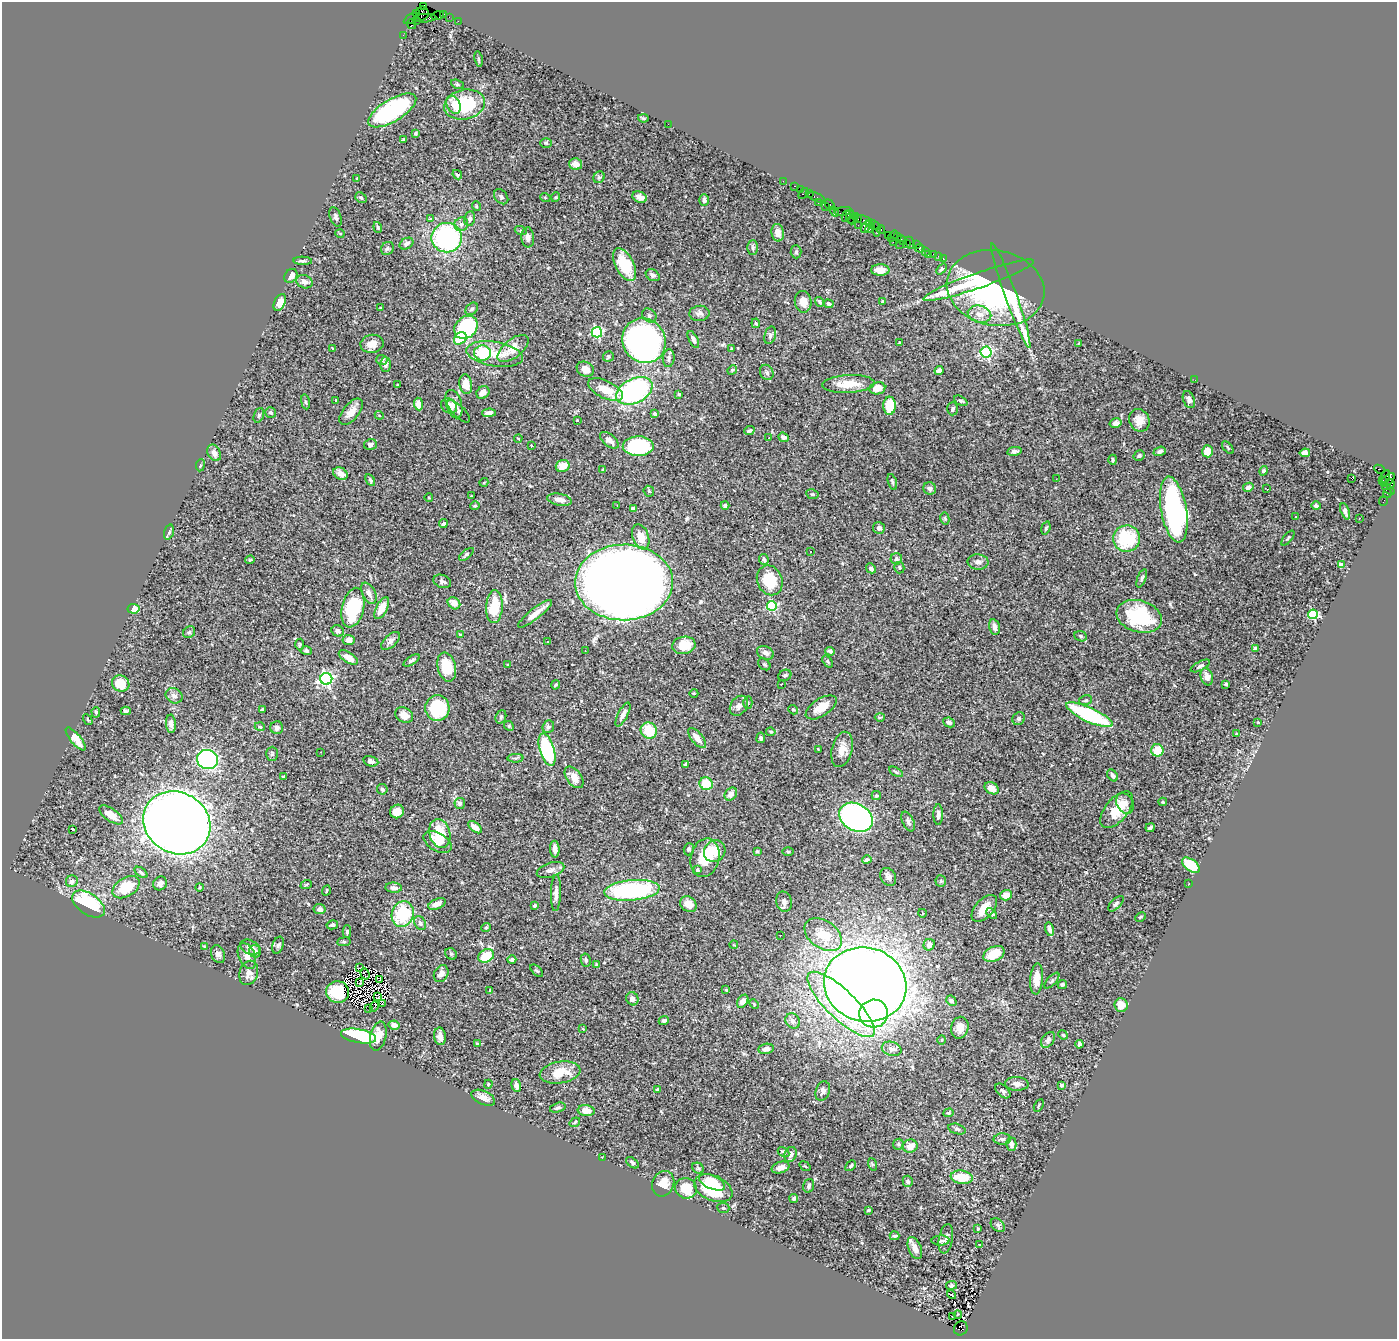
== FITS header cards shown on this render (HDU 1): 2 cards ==
NAXIS1  =                 1395
NAXIS2  =                 1337

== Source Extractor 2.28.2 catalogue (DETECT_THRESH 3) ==
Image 1395 x 1337 px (HDU 1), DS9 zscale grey, 1 PNG px = 1 image px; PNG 1399 x 1341 px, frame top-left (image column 1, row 1337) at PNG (2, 2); each listed source drawn as its Kron ellipse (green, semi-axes under 4 px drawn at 4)
Background 0.975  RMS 0.026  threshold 0.0781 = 3 sigma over >= 5 px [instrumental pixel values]
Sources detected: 483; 2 with non-positive FLUX_AUTO (blend fragments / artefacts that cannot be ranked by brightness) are neither listed nor drawn; the other 481 listed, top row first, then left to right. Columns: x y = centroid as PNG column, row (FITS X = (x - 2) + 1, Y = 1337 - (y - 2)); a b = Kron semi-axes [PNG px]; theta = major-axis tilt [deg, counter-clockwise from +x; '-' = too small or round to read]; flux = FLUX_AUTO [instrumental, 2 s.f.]
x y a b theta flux
423 6 3 3 - 160
422 13 7 6 - 960
417 14 4 3 - 37
444 14 4 3 - 84
438 16 6 2 19 33
449 17 2 2 - 14
425 18 11 4 4 680
411 19 8 3 32 100
417 21 4 3 - 570
458 21 2 2 - 19
411 24 5 4 - 120
403 35 2 2 - 16
478 59 7 3 -79 2.3
457 84 6 4 -21 2.8
453 105 9 6 -64 11
464 105 21 15 12 99
392 110 27 11 31 250
643 118 5 4 - 1.9
668 124 2 2 - 9.3
415 133 4 4 - 2.2
403 140 4 3 - 2.5
546 143 6 5 - 2.5
576 164 6 5 - 14
457 175 5 3 - 2.4
599 177 6 5 - 3.4
357 179 3 3 - 1.5
783 181 2 2 - 18
795 186 3 2 - 63
800 189 2 2 - 26
803 193 6 3 51 130
809 194 3 2 - 46
501 197 8 6 -49 4.9
545 197 5 3 - 1.5
556 197 5 3 - 1.6
640 197 7 5 -24 12
816 197 9 3 -22 120
361 198 6 5 - 2.7
704 200 5 4 - 5.8
818 203 3 2 - 50
830 205 6 4 -47 92
476 206 5 3 - 1.3
825 206 3 3 - 64
843 211 8 4 10 60
834 212 5 2 - 120
846 216 6 3 63 150
855 216 4 3 - 140
335 217 10 5 -71 4.4
850 217 7 4 -84 210
430 218 2 2 - 38
858 218 4 3 - 110
470 219 7 5 77 5.1
852 220 4 3 - 120
864 220 9 2 -20 260
461 224 7 6 - 6.5
858 225 2 2 - 33
873 225 8 3 -31 84
378 227 5 4 - 2.5
866 227 7 4 56 310
870 228 5 4 - 120
881 229 4 3 - 89
876 230 7 3 -88 210
521 231 6 4 -18 2.7
340 233 5 3 - 1.4
778 233 9 6 -81 14
888 235 2 2 - 42
893 236 6 2 57 57
897 236 3 2 - 62
528 237 10 6 -87 7.6
447 238 15 14 - 280
902 240 5 2 - 62
893 242 4 2 - 110
910 243 6 3 -62 200
406 244 7 5 31 5.7
899 244 2 2 - 35
906 244 3 3 - 61
916 245 3 2 - 11
753 248 7 5 -89 3.3
920 248 5 4 - 200
387 249 7 6 - 4.3
796 252 6 5 - 3.5
925 252 3 3 - 25
929 254 2 2 - 16
934 254 4 3 - 130
938 256 2 2 - 15
943 259 3 2 - 39
303 261 9 4 -2 3.9
625 264 18 9 -62 75
941 269 6 4 50 3.4
880 270 9 5 0 13
653 275 7 5 -33 4.7
291 276 7 6 - 11
979 280 59 7 19 130
304 282 8 6 -18 8.7
995 288 49 37 -12 340
1011 296 55 6 -70 110
280 302 9 5 64 15
803 302 11 8 -84 16
819 302 5 3 - 2.9
883 302 3 3 - 3.7
829 304 5 4 - 4.3
381 308 3 2 - 1.7
472 309 7 5 43 3.8
699 313 10 7 6 7.3
979 314 12 8 -12 16
649 315 8 6 -41 4.3
756 323 5 3 - 2.1
466 327 13 10 44 170
597 332 5 5 - 200
770 335 9 5 74 5.7
460 338 7 5 43 51
693 339 9 4 -63 6.7
644 341 23 21 -53 880
899 342 3 2 - 1.7
372 344 11 9 8 16
1078 344 3 2 - 1.4
333 348 3 2 - 1.5
513 348 18 9 38 32
731 348 3 2 - 1.5
986 352 5 5 - 250
483 353 8 7 - 72
495 354 29 12 -9 41
608 356 5 5 - 3.6
669 358 9 6 84 5.1
382 360 5 5 - 4.1
385 364 7 5 -90 6.1
585 369 9 7 -30 15
732 370 5 4 - 2.2
939 371 4 4 - 13
767 372 8 6 -61 4.9
1195 380 2 2 - 2.8
466 384 10 6 -81 26
848 384 26 9 3 37
397 385 4 2 - 1.1
877 388 8 6 9 22
606 390 19 8 -26 35
634 391 19 12 25 340
483 392 7 6 - 11
679 394 3 3 - 2.1
336 400 3 2 - 1.4
1189 400 9 5 -68 7.1
961 401 7 4 -27 3.1
305 402 7 4 -81 2.3
418 404 6 4 -84 13
454 404 14 7 -74 14
449 406 8 7 - 16
890 406 9 6 89 63
953 409 6 5 - 4.7
459 411 14 6 -44 3.8
351 412 15 8 51 16
271 413 6 5 - 3.5
489 413 6 4 1 7.5
655 414 4 4 - 4.8
259 415 8 5 71 2.5
379 415 4 3 - 1.7
577 420 2 2 - 1.1
1139 420 11 10 - 18
1116 423 6 4 14 8.2
749 431 5 3 - 3
783 437 5 4 - 7.5
518 438 4 2 - 1.2
769 438 2 2 - 2.5
609 440 11 6 -40 11
370 445 6 5 - 6.5
531 445 2 2 - 1.5
638 446 15 10 0 140
1228 448 7 3 -51 2
1014 451 7 4 9 4.5
1160 451 6 4 21 4.8
1207 451 6 5 - 23
214 453 9 6 -63 8.9
1305 453 5 4 - 9.9
1139 456 6 5 - 3.5
1113 460 5 3 - 2.4
200 465 6 3 82 2.1
563 466 7 6 - 18
1379 469 5 3 - 110
603 470 3 2 - 1.7
1263 471 5 4 - 4.2
340 474 8 5 -29 11
1385 476 7 3 61 79
1056 479 2 2 - 3.5
1352 479 4 3 - 14
370 480 6 4 -61 3.2
1382 480 3 2 - 57
1388 480 8 4 44 1200
484 482 4 3 - 1.4
892 482 8 4 -73 2.8
1390 484 4 4 - 180
1248 487 5 4 - 5.3
930 489 6 6 - 4.7
1267 489 3 2 - 1.5
1389 489 7 3 -35 120
649 491 6 5 - 2.5
1387 493 5 3 - 82
812 494 6 5 - 3.1
471 496 2 2 - 1.3
429 498 4 3 - 1.3
560 500 13 6 -11 11
1384 501 5 2 - 28
617 505 2 2 - 0.86
475 506 5 4 - 2
725 506 4 4 - 3.6
1316 506 5 4 - 4.2
633 509 4 3 - 9.4
1174 510 33 13 -80 450
1345 511 8 4 -71 5.8
1295 516 2 2 - 1.4
1359 518 2 2 - 1.5
945 519 6 4 -78 2.7
443 524 4 4 - 2.8
879 528 6 6 - 4.5
1046 528 7 4 73 2.9
169 532 7 4 72 3.6
641 537 13 8 -70 28
1127 538 13 13 - 97
1288 538 9 4 51 2.4
810 552 2 2 - 1.3
466 554 9 4 39 3.6
764 559 5 4 - 4.2
896 559 5 5 - 4.1
250 560 5 4 - 1.8
978 562 10 7 -2 8.3
1341 565 4 4 - 19
871 568 5 4 - 5.8
899 568 5 5 - 2.5
1142 578 10 4 69 3.7
770 580 15 12 -67 58
442 581 9 6 -21 5.6
624 582 49 38 1 4000
369 593 11 6 -63 9.4
454 603 7 5 -43 14
772 606 5 5 - 150
494 607 16 8 86 59
353 608 20 11 77 140
382 608 12 5 63 26
133 609 6 4 -6 24
535 614 21 5 38 17
1313 614 5 4 - 140
1139 616 23 16 -17 110
994 627 8 5 -78 7.4
338 631 6 5 - 3.9
189 632 6 5 - 3.1
461 635 3 3 - 1.9
1081 636 6 5 - 2.6
348 640 6 5 - 11
391 641 11 6 43 7.5
547 642 3 2 - 3.1
300 644 6 4 87 2.4
684 645 11 8 10 42
1255 648 4 3 - 5.5
306 650 5 4 - 3.3
585 651 2 2 - 1.4
830 651 5 3 - 3.7
765 653 9 6 -22 8.8
348 657 11 5 -31 17
412 661 9 4 33 4.3
828 661 6 4 -53 2.9
764 664 7 5 -43 2.9
508 665 4 3 - 1.9
1200 666 10 4 28 5.2
447 667 15 9 -76 55
785 675 7 5 25 3.1
1207 677 9 6 -73 12
326 679 6 6 - 430
121 684 9 8 - 38
781 684 3 3 - 1.2
1226 684 3 3 - 6.1
556 685 5 3 - 2.2
694 693 4 3 - 1.3
174 696 9 7 -32 7.6
1086 700 6 5 - 3
748 703 6 4 -89 2.9
739 706 11 8 52 10
821 707 17 8 33 26
437 708 13 12 - 100
262 710 4 3 - 2.7
793 710 5 4 - 2.2
126 711 5 3 - 3.7
96 712 5 4 - 2.5
623 714 13 5 62 10
404 715 9 7 -29 16
1089 715 25 7 -25 160
501 717 7 5 69 2.8
880 717 5 3 - 1.9
1019 719 7 6 - 4.2
88 720 6 3 -58 1.7
949 722 6 4 -25 5.2
1258 722 4 3 - 1.3
171 724 9 5 -87 6.9
509 726 5 4 - 1.9
260 727 5 4 - 3.1
548 727 6 5 - 4.9
277 728 6 6 - 5.9
649 730 8 7 - 46
771 732 5 4 - 2.3
1237 734 3 2 - 1.9
697 738 12 5 -51 19
761 738 5 4 - 3.9
76 739 14 5 -50 25
818 749 3 2 - 1.5
842 749 18 10 76 22
547 750 17 7 -73 160
1157 750 6 6 - 34
321 752 2 2 - 1.1
272 754 7 5 89 3.4
515 758 8 3 4 2.6
207 760 10 9 - 290
371 761 8 5 -14 5.2
686 764 4 3 - 2.4
896 772 7 4 -30 3.2
1112 775 6 4 -52 5.5
283 777 3 3 - 3.5
574 777 12 7 -54 19
706 784 7 6 - 36
992 788 7 5 -30 16
382 789 5 5 - 5
731 794 7 5 51 11
876 795 4 4 - 3.8
1163 802 4 4 - 1.9
460 803 5 5 - 5.9
1125 803 11 8 -60 9
1117 810 22 11 50 42
397 811 7 6 - 16
111 815 14 6 -35 19
938 815 10 5 -90 5.6
856 817 18 13 -31 780
908 822 11 5 -64 6
177 823 35 30 -31 3500
475 827 8 4 -39 12
1150 828 5 3 - 4
72 830 3 2 - 17
440 833 14 10 -74 60
437 842 15 9 -30 19
555 849 8 4 -88 8.8
689 849 6 5 - 4
715 851 11 10 - 31
757 851 4 3 - 2.1
788 852 5 3 - 1.9
705 858 19 14 76 52
867 860 5 4 - 5.8
1191 865 10 5 -37 62
551 870 14 7 18 10
697 870 3 3 - 5.4
141 872 7 4 -37 4
888 877 9 7 -59 7.4
72 881 6 5 - 8.3
941 881 5 5 - 2.8
160 883 7 6 - 7.7
1189 884 2 2 - 1
306 885 6 3 19 1.7
126 887 15 9 31 55
200 887 4 3 - 1.5
394 888 8 5 -5 6.6
632 890 28 10 5 260
326 891 5 2 - 1.5
556 893 18 5 88 10
1006 895 6 5 - 15
784 902 10 8 -76 7.1
88 904 18 10 -34 130
437 904 9 5 23 12
688 904 9 7 -40 17
1116 904 10 5 45 4.8
535 905 4 3 - 2.8
984 908 16 9 48 25
320 909 6 5 - 9
922 913 4 3 - 1.3
992 913 6 4 -45 2.5
403 914 13 11 72 100
1140 917 5 3 - 2.3
420 923 7 5 -61 4.4
332 925 6 4 12 4.2
486 927 5 4 - 2.9
1049 929 7 4 -77 6.1
347 932 6 4 -89 3
780 935 2 2 - 2.2
823 935 21 14 -35 48
344 942 7 3 8 2.4
278 945 9 5 69 4.1
734 945 4 2 - 1.2
929 945 6 5 - 10
204 946 4 2 - 1.2
250 947 10 7 -25 10
255 951 6 6 - 7.1
218 954 9 6 -67 6.9
451 954 6 5 - 3
994 954 11 7 25 33
247 956 14 8 -68 12
486 956 8 6 26 49
512 960 4 3 - 3.7
586 960 6 5 - 3.6
597 964 3 3 - 3.2
359 968 4 2 - 2.9
537 971 8 4 -44 2.6
249 973 12 9 74 11
365 974 6 2 -70 1.7
441 974 9 7 61 12
380 979 4 2 - 1.9
1037 979 15 6 85 16
1052 981 10 4 48 3.4
360 983 3 2 - 1.3
1062 984 5 4 - 2.7
865 985 41 37 -17 3600
490 990 4 2 - 2
726 990 4 3 - 1.9
338 992 11 10 - 38
378 997 2 2 - 2.3
632 999 7 6 - 8.7
743 1001 7 5 56 11
951 1001 6 4 -43 6.1
382 1003 2 2 - 1.1
754 1004 5 3 - 1.7
841 1004 45 14 -44 190
1121 1005 7 6 - 17
374 1007 5 2 - 1.2
369 1008 2 2 - 1.3
874 1014 14 14 - 160
664 1021 5 4 - 3.7
793 1021 8 6 -46 7.9
394 1025 6 4 -12 9.1
960 1028 11 8 77 18
583 1029 3 2 - 1.2
1063 1035 5 4 - 2
358 1036 18 7 -10 190
378 1036 15 8 76 23
440 1036 9 5 -81 10
942 1040 4 3 - 1.6
1048 1040 9 6 53 5.6
477 1044 4 3 - 1.7
1079 1044 4 4 - 5.8
766 1049 8 5 9 9.4
892 1049 10 7 -15 8.4
560 1072 20 10 9 37
488 1084 4 3 - 1.7
1017 1084 12 7 -2 10
1061 1085 4 4 - 3.8
516 1086 6 4 -71 8.4
658 1090 4 3 - 10
823 1091 10 7 70 7.1
1003 1091 9 5 -42 4.2
483 1098 12 6 -24 12
1039 1105 7 3 61 1.8
558 1108 8 4 16 3.6
586 1111 8 5 -7 21
949 1113 5 4 - 1.9
575 1122 6 3 36 2
957 1129 9 5 -15 3.8
1002 1139 9 5 1 4.8
898 1144 6 5 - 2.8
1011 1144 6 5 - 8.5
910 1146 7 6 - 18
783 1152 6 4 -31 3
791 1154 7 6 - 12
602 1158 3 2 - 4
632 1163 7 4 -38 3.4
872 1164 6 4 -71 2.4
805 1166 6 3 -36 1.7
851 1166 6 4 46 2.9
780 1167 9 5 16 10
698 1168 6 5 - 3.3
962 1177 11 6 -8 43
908 1181 6 5 - 3.8
712 1182 14 7 -23 37
663 1184 13 10 67 26
809 1186 7 5 72 4.7
686 1188 11 10 - 43
713 1188 20 12 -24 110
794 1198 4 4 - 3.7
723 1208 6 5 - 3.4
869 1210 4 3 - 1.6
998 1225 8 6 -42 4.2
978 1229 4 3 - 2
894 1236 5 3 - 2.5
946 1239 15 7 81 8.8
940 1241 9 5 0 3.9
980 1245 4 2 - 1.1
915 1248 11 6 -68 15
951 1285 5 4 - 3.4
951 1295 4 2 - 1.5
958 1314 4 2 - 1.4
952 1316 3 2 - 6.8
961 1328 7 6 - 450
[2 non-positive-flux detections neither listed nor drawn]